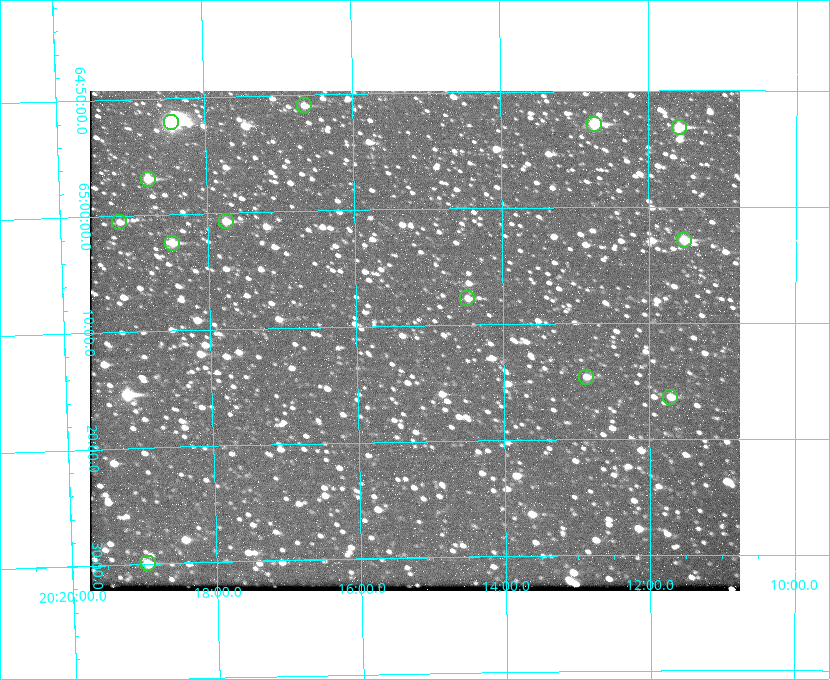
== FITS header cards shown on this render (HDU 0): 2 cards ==
NAXIS1  =                  650 / Width of table row in bytes
NAXIS2  =                  500 / Number of rows in table

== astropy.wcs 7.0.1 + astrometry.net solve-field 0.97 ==
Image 650 x 500 px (HDU 0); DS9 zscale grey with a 90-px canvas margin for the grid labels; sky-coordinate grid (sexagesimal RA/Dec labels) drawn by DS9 from the SOLVED WCS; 13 Tycho-2 reference stars matched to detected sources circled (green)
Header WCS: none
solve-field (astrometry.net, Tycho-2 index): SOLVED blind (the file carries no WCS)
Solved WCS: RA---TAN-SIP/DEC--TAN-SIP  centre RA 20:15:12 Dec +65:11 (303.80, +65.19 deg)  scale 5.17 arcsec/px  FOV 56.0' x 43.1'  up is -179 deg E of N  parity flipped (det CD > 0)
(file carries no celestial WCS; the grid is the blind solution)
Tycho-2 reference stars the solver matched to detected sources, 13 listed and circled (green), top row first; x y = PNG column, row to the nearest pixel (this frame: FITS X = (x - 90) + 1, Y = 500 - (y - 91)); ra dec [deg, ICRS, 3 dp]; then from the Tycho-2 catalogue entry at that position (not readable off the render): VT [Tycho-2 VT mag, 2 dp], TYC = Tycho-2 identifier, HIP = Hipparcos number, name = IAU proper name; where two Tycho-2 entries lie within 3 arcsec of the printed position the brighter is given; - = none
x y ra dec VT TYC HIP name
304 105 304.164 +64.849 10.65 4240-315-1 - -
171 122 304.612 +64.868 7.89 4241-1703-1 100101 -
594 124 303.184 +64.880 9.02 4240-488-1 - -
679 127 302.897 +64.886 9.40 4240-717-1 - -
148 179 304.698 +64.948 10.27 4241-1684-1 - -
226 221 304.437 +65.012 10.41 4241-1775-1 - -
119 222 304.798 +65.009 11.15 4241-1628-1 - -
684 240 302.882 +65.048 10.25 4240-98-1 - -
172 243 304.620 +65.041 10.25 4241-1573-1 - -
467 298 303.620 +65.129 11.18 4240-34-1 - -
586 377 303.217 +65.244 11.17 4240-236-1 - -
670 397 302.928 +65.273 10.74 4240-760-1 - -
148 563 304.739 +65.499 10.16 4241-1715-1 - -